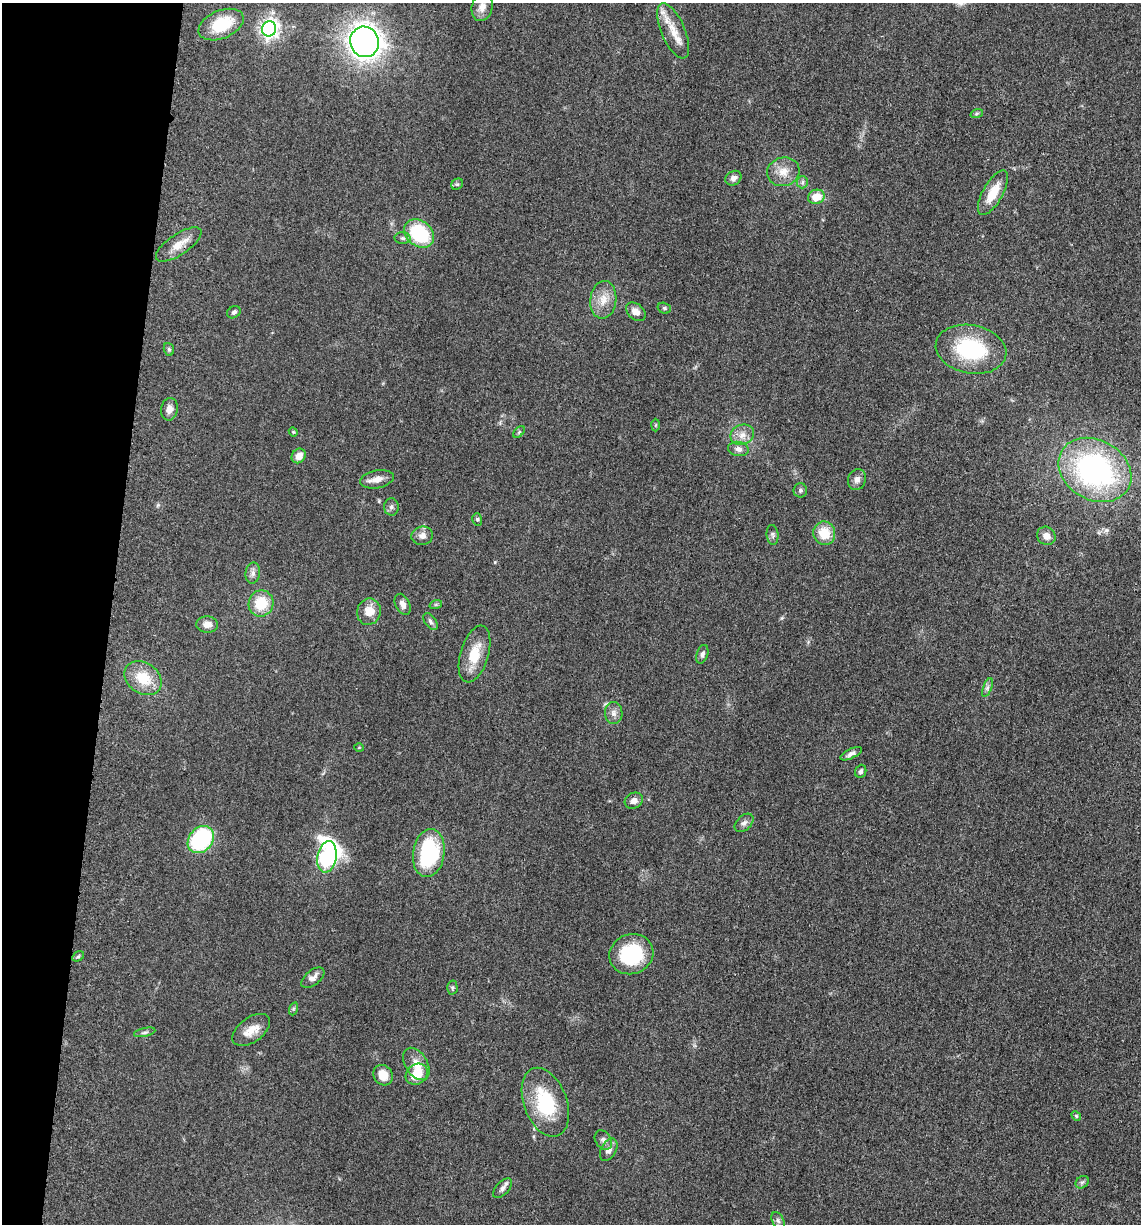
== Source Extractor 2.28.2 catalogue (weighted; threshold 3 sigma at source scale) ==
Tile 9 of 4 x 4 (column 1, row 3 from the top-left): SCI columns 247-1385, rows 1243-2464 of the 4980 x 4922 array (HDU 1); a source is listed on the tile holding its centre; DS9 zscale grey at full resolution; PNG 1143 x 1226 px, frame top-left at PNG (2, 3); each listed source drawn as its Kron ellipse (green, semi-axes under 4 px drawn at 4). Shown black and unused: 10% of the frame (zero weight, under 3 of 5 exposures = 4% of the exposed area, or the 3 px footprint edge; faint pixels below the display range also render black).
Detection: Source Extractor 2.28.2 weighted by HDU 2 'WHT'; one run over the whole footprint, this tile lists its part. Background 0.0564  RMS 0.0058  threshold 0.0261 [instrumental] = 3 sigma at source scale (4.5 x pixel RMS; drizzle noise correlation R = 1.50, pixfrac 1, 0.05/0.05 arcsec/px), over >= 5 px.
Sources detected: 76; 1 inside a brighter listed object's ellipse — not listed separately; the other 75 listed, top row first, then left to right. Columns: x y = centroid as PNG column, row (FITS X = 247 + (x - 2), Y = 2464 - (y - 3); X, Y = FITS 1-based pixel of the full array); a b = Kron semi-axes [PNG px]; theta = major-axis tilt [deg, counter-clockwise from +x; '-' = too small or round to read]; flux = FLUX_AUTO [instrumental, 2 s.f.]
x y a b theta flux
482 7 14 10 75 4.7
221 25 24 14 23 23
269 29 7 7 - 240
673 31 29 12 -67 11
364 42 15 14 - 410
977 113 6 4 19 0.82
783 172 16 14 14 7.8
733 178 8 6 36 2.8
802 182 6 5 - 1.2
457 184 6 5 - 0.94
993 193 25 10 60 13
816 197 8 7 - 9
419 234 16 12 -39 37
402 238 8 6 -3 1.5
179 244 26 10 34 8.1
603 300 19 13 83 8.8
664 308 7 5 -16 1.1
234 312 7 5 33 1.6
636 312 11 7 -39 3.9
169 349 6 5 - 0.99
971 349 36 24 -10 47
169 409 11 8 81 3.6
656 425 6 4 88 0.75
293 432 4 4 - 0.6
519 432 7 4 46 0.89
742 435 12 10 23 4.9
738 449 10 7 -11 2.8
299 456 8 6 51 5.5
1095 470 38 30 -29 130
377 479 17 9 11 5
857 480 11 9 68 2.9
800 490 7 7 - 1.5
391 507 8 7 - 1.8
477 519 6 5 - 0.98
824 533 12 11 - 13
772 535 10 6 -84 1.6
422 536 11 9 15 3.6
1046 536 10 8 -39 4.2
253 573 10 7 82 2.5
261 603 13 12 - 16
403 604 11 7 -64 3.3
436 604 6 4 18 0.85
369 612 13 12 - 8.3
431 622 9 5 -54 1.5
207 624 11 8 -3 4.5
475 654 29 14 73 15
702 654 10 5 72 1.7
143 678 20 15 -34 16
987 687 10 3 69 1.5
614 713 11 8 -89 3
359 747 5 3 - 0.5
851 754 11 4 25 2.3
861 771 7 5 67 1.3
634 801 9 7 26 3.2
744 823 11 7 43 2.3
201 840 15 11 49 54
429 853 24 15 81 45
327 857 16 9 80 180
631 954 22 20 22 40
78 956 6 4 31 0.97
313 978 13 7 39 3.2
452 988 7 5 -89 1.1
293 1009 6 4 71 0.91
251 1030 21 12 36 8.4
145 1032 11 4 12 1.3
416 1064 18 11 -59 7.6
417 1074 12 9 38 12
383 1075 11 9 -54 7.9
545 1102 36 21 -70 35
1076 1116 5 4 - 0.77
603 1140 10 8 -58 2.4
609 1150 12 7 61 3.6
1082 1182 7 5 42 1.3
502 1188 12 6 48 2.4
778 1221 9 5 -63 1.6
Overlapping masked pixels (flux is a lower limit): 1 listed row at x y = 179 244